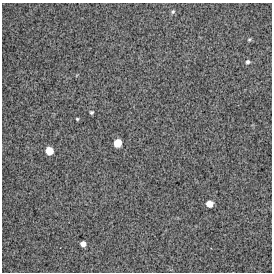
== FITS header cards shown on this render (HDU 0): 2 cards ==
NAXIS1  =                  270 / FITS: X Dimension
NAXIS2  =                  270 / FITS: Y Dimension

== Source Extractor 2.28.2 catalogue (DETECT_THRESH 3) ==
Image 270 x 270 px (HDU 0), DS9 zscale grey, 1 PNG px = 1 image px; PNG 274 x 274 px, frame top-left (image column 1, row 270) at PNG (2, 3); no overlay
Background 14700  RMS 350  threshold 1060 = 3 sigma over >= 5 px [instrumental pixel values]
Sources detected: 9; all 9 listed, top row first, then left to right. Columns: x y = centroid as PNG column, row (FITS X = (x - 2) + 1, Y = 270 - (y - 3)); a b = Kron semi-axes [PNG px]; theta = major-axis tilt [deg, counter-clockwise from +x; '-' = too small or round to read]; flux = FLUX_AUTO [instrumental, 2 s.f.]
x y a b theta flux
173 12 6 4 46 39000
249 39 6 4 1 28000
248 62 5 4 - 55000
91 112 3 3 - 37000
77 119 3 3 - 25000
117 143 6 6 - 350000
49 151 6 6 - 310000
209 204 6 5 - 220000
83 244 5 4 - 130000